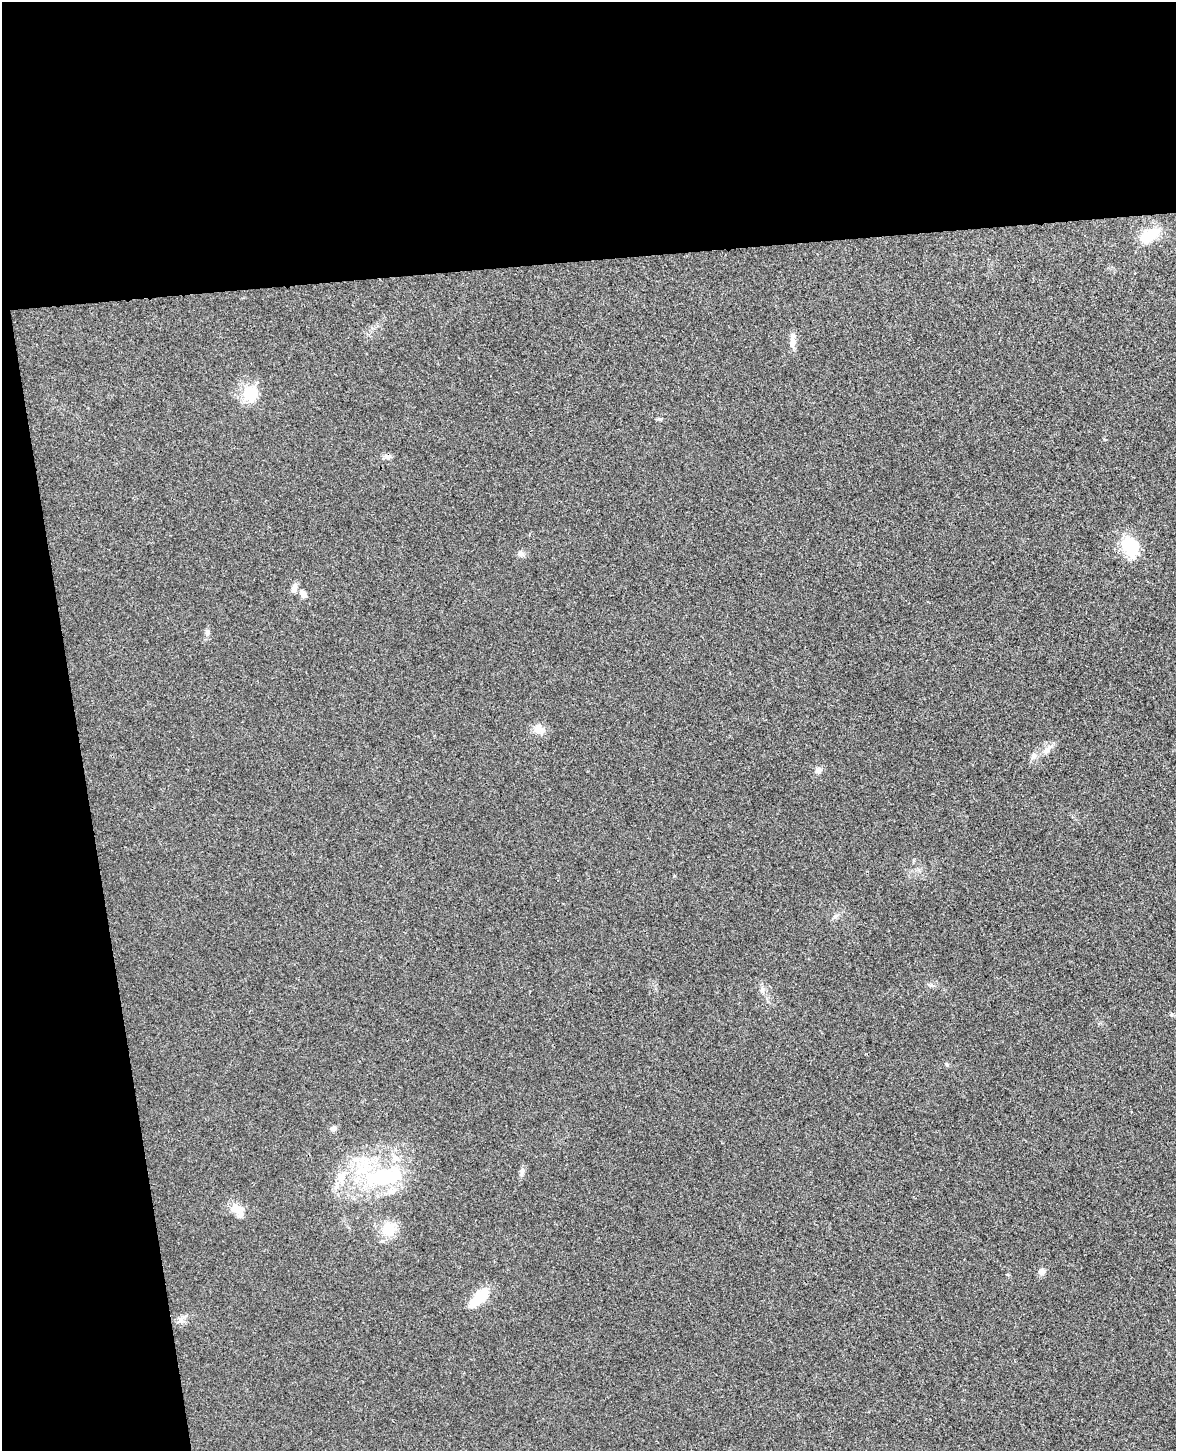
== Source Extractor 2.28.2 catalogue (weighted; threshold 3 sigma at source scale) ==
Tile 1 of 4 x 3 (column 1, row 1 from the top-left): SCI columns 57-1230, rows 3044-4492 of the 4811 x 4744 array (HDU 1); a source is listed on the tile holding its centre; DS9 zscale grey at full resolution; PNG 1178 x 1453 px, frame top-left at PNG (2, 2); no overlay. Shown black and unused: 25% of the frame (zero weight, under 3 of 4 exposures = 6% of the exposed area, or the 3 px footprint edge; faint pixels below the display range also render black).
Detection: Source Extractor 2.28.2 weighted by HDU 2 'WHT'; one run over the whole footprint, this tile lists its part. Background 0.0202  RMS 0.0063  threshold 0.0282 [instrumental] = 3 sigma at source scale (4.5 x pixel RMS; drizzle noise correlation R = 1.50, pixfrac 1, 0.05/0.05 arcsec/px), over >= 5 px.
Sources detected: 26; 2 inside a brighter listed object's ellipse — not listed separately; the other 24 listed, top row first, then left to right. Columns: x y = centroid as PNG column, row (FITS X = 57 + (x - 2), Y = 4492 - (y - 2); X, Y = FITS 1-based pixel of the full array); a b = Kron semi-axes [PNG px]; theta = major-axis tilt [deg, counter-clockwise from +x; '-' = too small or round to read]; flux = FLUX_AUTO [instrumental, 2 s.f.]
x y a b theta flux
1149 235 24 12 29 16
792 343 16 8 86 4.4
251 394 23 19 -86 16
387 457 11 5 -4 2.1
1130 546 26 17 -63 26
521 554 10 7 -14 2.3
294 588 13 7 77 3.5
303 594 12 7 -58 3.1
207 632 9 6 -89 2.1
538 729 15 13 -62 5.8
1047 750 19 6 55 4.2
1034 756 9 8 - 2.6
818 770 9 8 - 2.7
931 985 7 4 18 1.2
762 990 8 6 70 1.9
947 1064 6 4 -89 0.82
334 1128 8 6 14 2.4
522 1172 9 4 82 1.8
381 1175 79 33 -13 78
235 1208 15 12 6 6.7
388 1229 16 14 -81 15
1042 1272 8 7 - 3.2
479 1298 29 12 43 17
181 1320 9 4 -90 1.8
Unlisted compact peaks at least as high as the median listed source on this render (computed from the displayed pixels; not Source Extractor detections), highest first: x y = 660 419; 674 876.